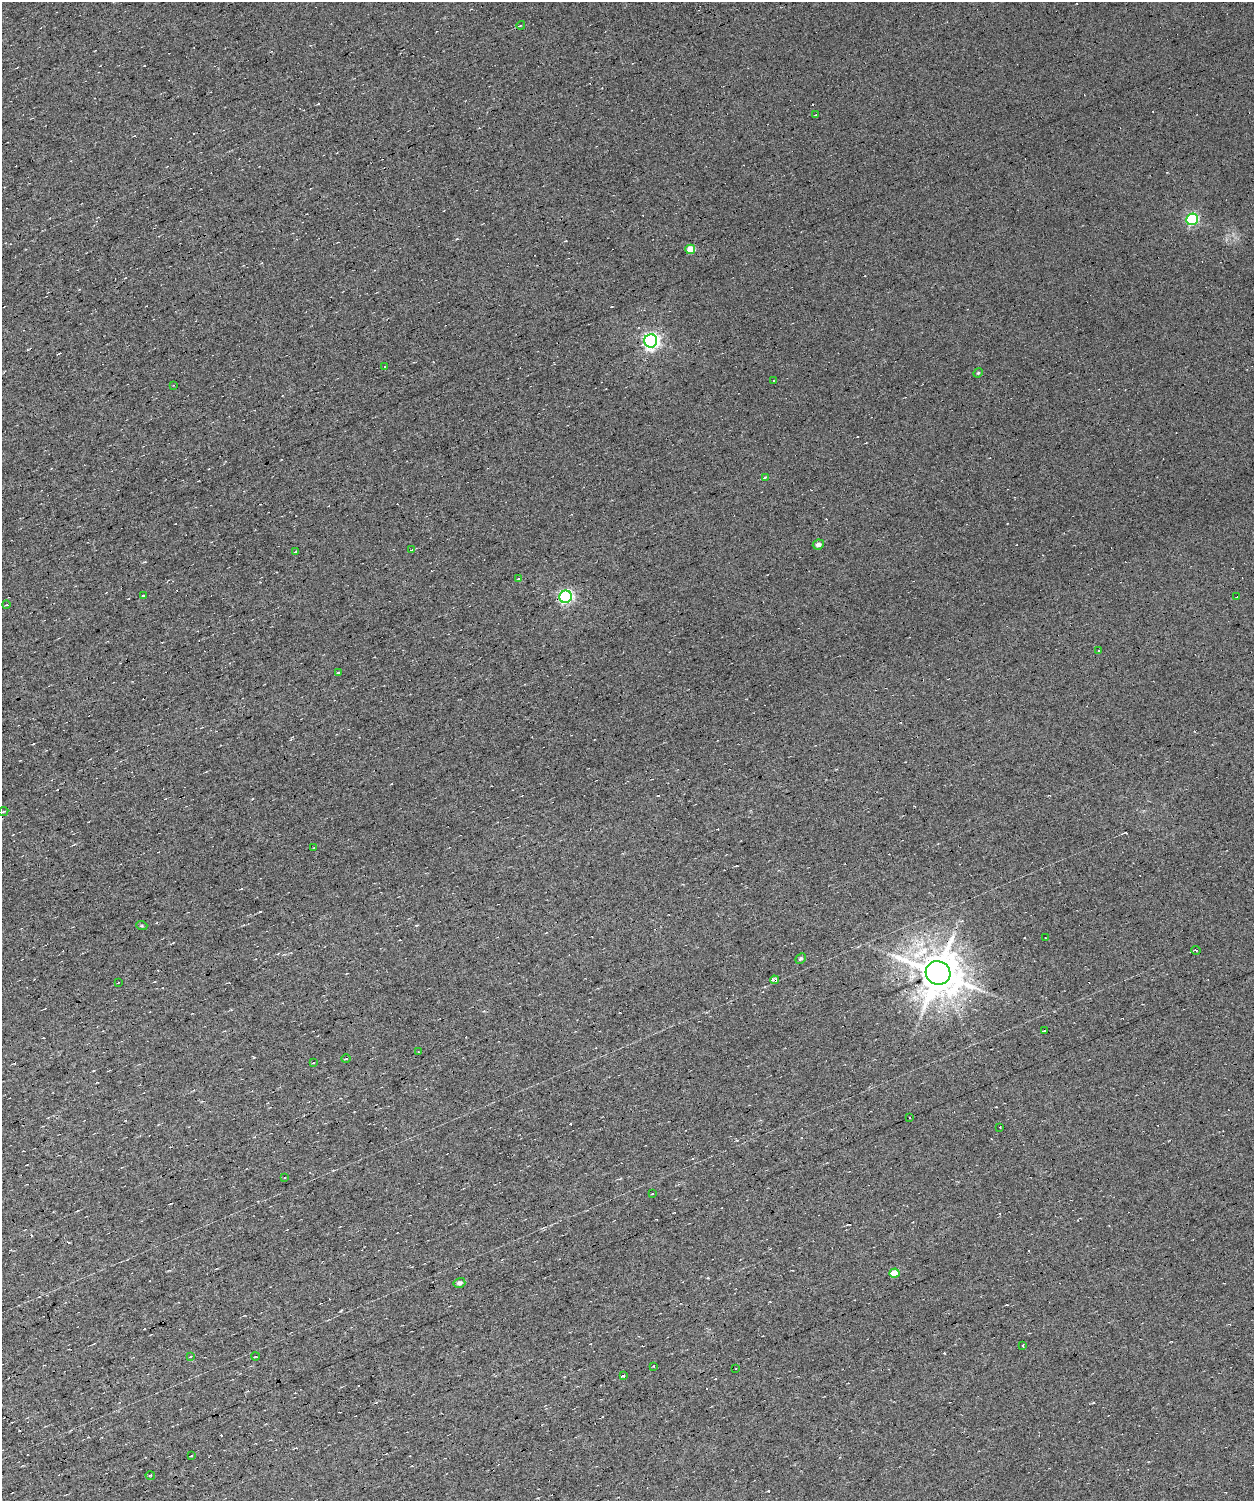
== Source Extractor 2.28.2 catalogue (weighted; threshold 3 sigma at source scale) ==
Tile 5 of 3 x 3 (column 2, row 2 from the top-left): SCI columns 1252-2503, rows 1617-3115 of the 3754 x 4701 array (HDU 1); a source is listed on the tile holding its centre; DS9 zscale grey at full resolution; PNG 1256 x 1503 px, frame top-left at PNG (2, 2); each listed source drawn as its Kron ellipse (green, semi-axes under 4 px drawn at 4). Shown black and unused: <1% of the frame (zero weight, under 5 of 9 exposures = <1% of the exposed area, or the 3 px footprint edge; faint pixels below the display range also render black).
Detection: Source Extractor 2.28.2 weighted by HDU 2 'WHT'; one run over the whole footprint, this tile lists its part. Background 0.0119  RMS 0.0071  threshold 0.0291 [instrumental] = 3 sigma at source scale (4.09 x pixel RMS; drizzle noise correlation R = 1.36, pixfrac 0.8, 0.0396/0.0396 arcsec/px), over >= 5 px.
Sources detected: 82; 35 cosmic-ray / hot-pixel residue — neither listed nor drawn; the other 47 listed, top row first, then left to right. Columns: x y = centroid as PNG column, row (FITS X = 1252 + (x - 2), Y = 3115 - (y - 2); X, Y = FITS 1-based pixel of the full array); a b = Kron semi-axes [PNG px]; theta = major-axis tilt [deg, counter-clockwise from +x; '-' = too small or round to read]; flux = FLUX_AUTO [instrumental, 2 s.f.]
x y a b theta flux
521 25 4 2 - 2.7
816 114 3 2 - 0.42
1192 219 6 5 - 84
690 249 5 4 - 12
651 341 6 6 - 220
385 367 3 2 - 0.4
978 373 5 4 - 0.8
773 381 3 2 - 0.95
173 385 3 2 - 0.56
765 477 4 3 - 1.2
818 545 5 5 - 2.8
412 550 3 3 - 5.6
295 552 4 3 - 0.56
518 579 4 3 - 0.6
143 595 3 2 - 0.52
566 597 6 6 - 130
1237 597 3 3 - 0.56
6 605 4 3 - 0.49
1098 650 3 3 - 1.8
338 672 4 3 - 0.75
3 811 5 3 - 1.1
314 848 3 2 - 0.56
142 926 5 3 - 0.69
1045 938 2 2 - 0.52
1196 950 5 2 - 1.1
801 958 6 4 42 1.3
938 973 12 11 - 2200
775 980 4 3 - 13
118 983 3 2 - 0.36
1044 1031 4 2 - 1
418 1052 3 2 - 1
346 1059 4 3 - 0.53
314 1063 3 2 - 0.66
910 1117 3 2 - 0.6
1000 1127 3 2 - 1.2
285 1177 3 2 - 0.71
652 1193 3 2 - 0.57
894 1273 5 4 - 9.5
459 1283 6 5 - 1.9
1023 1345 3 3 - 2.5
190 1357 3 2 - 0.48
255 1357 4 3 - 0.54
653 1366 3 2 - 0.71
736 1369 3 2 - 0.98
623 1375 4 2 - 1.4
191 1456 4 2 - 0.44
150 1475 5 3 - 0.58
Overlapping masked pixels (flux is a lower limit): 2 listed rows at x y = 938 973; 775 980
Isophote crosses this tile's border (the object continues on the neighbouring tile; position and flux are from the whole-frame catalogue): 1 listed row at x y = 3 811
Unlisted compact peaks at least as high as the median listed source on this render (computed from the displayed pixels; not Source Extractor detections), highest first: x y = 340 1311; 254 1057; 708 1278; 1093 1402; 260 912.